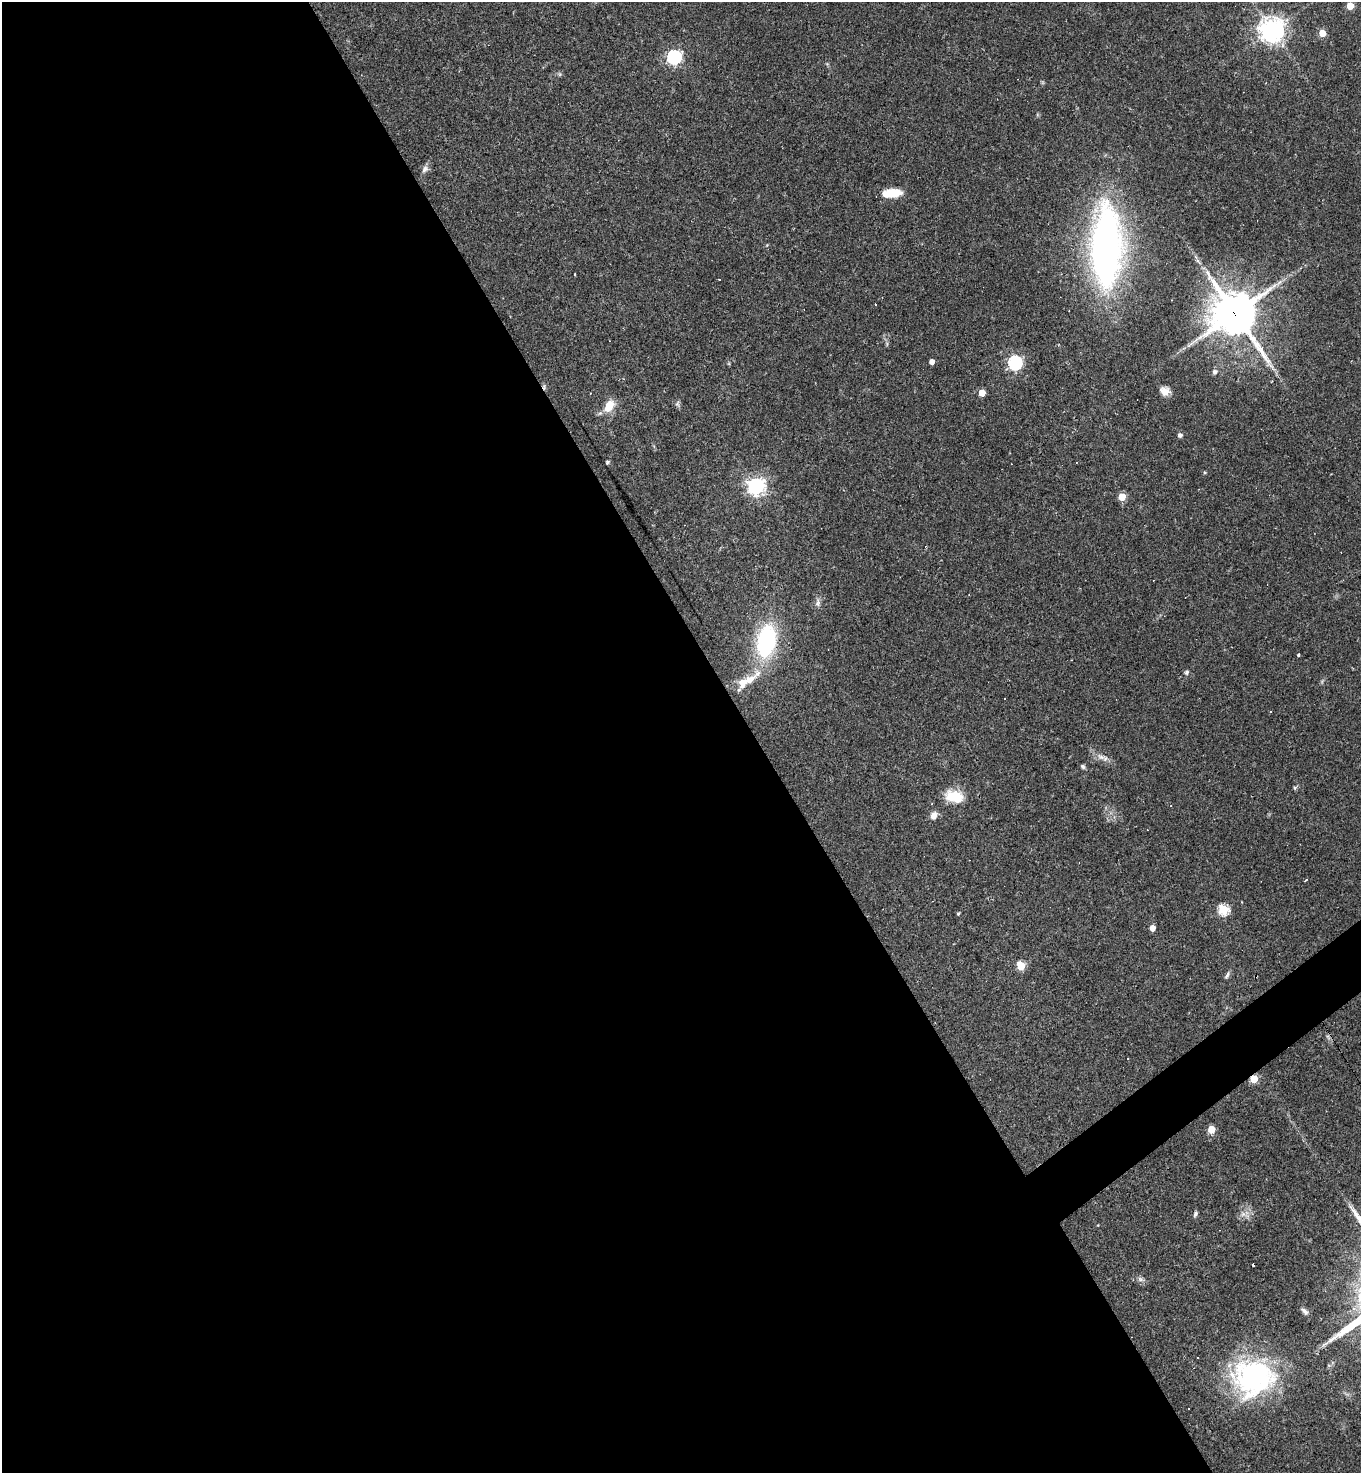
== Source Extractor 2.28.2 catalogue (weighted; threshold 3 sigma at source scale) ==
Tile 9 of 4 x 4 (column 1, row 3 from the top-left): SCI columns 293-1651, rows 1473-2943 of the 5881 x 5886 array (HDU 1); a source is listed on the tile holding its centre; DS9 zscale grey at full resolution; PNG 1363 x 1475 px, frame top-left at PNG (2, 2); no overlay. Shown black and unused: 57% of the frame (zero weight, under 2 of 3 exposures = <1% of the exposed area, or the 3 px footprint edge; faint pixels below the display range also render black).
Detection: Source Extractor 2.28.2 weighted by HDU 2 'WHT'; one run over the whole footprint, this tile lists its part. Background 0.0358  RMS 0.0049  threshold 0.022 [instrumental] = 3 sigma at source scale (4.5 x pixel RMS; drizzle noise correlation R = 1.50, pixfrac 1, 0.05/0.05 arcsec/px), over >= 5 px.
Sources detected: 60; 8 cosmic-ray / hot-pixel residue — not listed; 2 inside a brighter listed object's ellipse — not listed separately; the other 50 listed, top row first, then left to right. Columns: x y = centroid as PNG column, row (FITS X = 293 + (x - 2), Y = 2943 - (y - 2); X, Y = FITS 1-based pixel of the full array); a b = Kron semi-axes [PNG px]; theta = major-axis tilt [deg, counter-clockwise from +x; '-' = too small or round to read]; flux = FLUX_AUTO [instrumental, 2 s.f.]
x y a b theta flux
1350 6 5 5 - 11
1272 30 8 8 - 440
1322 33 5 5 - 9.5
674 57 6 6 - 120
425 169 10 7 51 2
893 193 19 11 0 8.8
1107 247 78 28 89 220
575 274 3 2 - 0.33
1235 313 16 14 -53 1600
932 362 4 4 - 3.1
1015 363 6 6 - 100
1214 372 5 5 - 1.7
1165 391 12 10 -35 3.7
590 393 3 2 - 0.47
982 393 5 4 - 8.8
677 404 8 6 89 1.2
609 406 17 10 58 7.6
1180 435 4 4 - 1.9
607 462 5 4 - 0.64
755 486 7 6 - 190
1122 497 5 5 - 15
818 603 10 7 76 1.8
766 641 32 18 80 52
1298 655 3 3 - 1.9
1187 672 6 5 - 1
749 679 20 10 27 7.8
1005 698 2 2 - 0.35
1101 757 12 6 -24 2.8
1083 766 6 5 - 0.99
1294 788 6 4 -89 0.65
954 797 21 13 -14 12
932 804 3 3 - 0.42
1171 806 3 3 - 0.49
934 815 9 7 56 3.7
1306 880 4 2 - 0.47
1223 909 5 5 - 44
958 914 4 3 - 0.73
1152 928 4 4 - 4.5
1021 966 5 5 - 20
1227 975 12 5 61 1.3
1128 1058 3 2 - 0.43
1254 1079 5 5 - 20
1211 1129 5 5 - 13
1195 1214 8 5 60 1.2
1243 1214 7 6 - 1.7
1098 1225 3 3 - 0.31
1253 1265 3 2 - 0.71
1140 1279 7 7 - 1.4
1305 1311 11 6 -48 1.7
1253 1378 50 44 -1 83
Overlapping masked pixels (flux is a lower limit): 2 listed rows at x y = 1235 313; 1254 1079